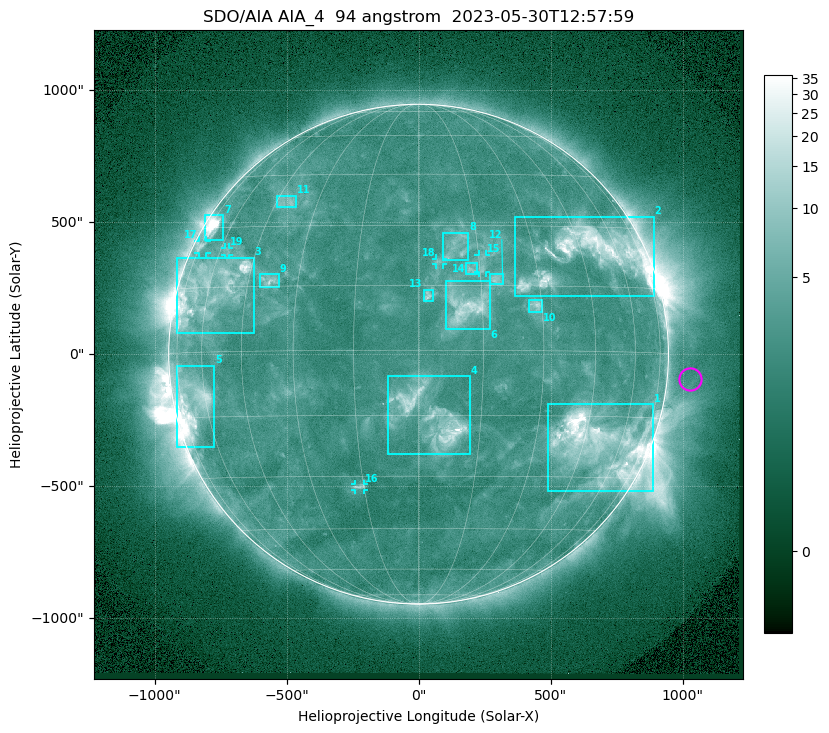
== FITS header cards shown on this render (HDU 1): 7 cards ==
TELESCOP= 'SDO/AIA '           / For AIA: SDO/AIA
INSTRUME= 'AIA_4   '           / For AIA: AIA_ATA1, AIA_ATA2, AIA_ATA3 or AIA_AT
WAVELNTH=                   94 / [angstrom] Wavelength
WAVEUNIT= 'angstrom'           / Wavelength unit: angstrom
DATE-OBS= '2023-05-30T12:57:59.122' / [ISO] Date when observation started; ISO 8
CTYPE1  = 'HPLN-TAN'           / CTYPE1: HPLN
CTYPE2  = 'HPLT-TAN'           / CTYPE2: HPLT

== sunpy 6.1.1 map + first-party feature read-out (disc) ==
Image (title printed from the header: SDO/AIA AIA_4  94 angstrom  2023-05-30T12:57:59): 1024 x 1024 px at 2.4 arcsec/px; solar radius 947 arcsec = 394 px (full disc in frame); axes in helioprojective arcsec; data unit not stated in the header (colour bar unlabelled)
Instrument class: DISC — disc imager (sunpy class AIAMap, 94 A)
Bright regions (active regions / flare kernels): reference = the median radial profile (limb darkening/brightening removed); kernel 9 px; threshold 5 sigma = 3.78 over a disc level ~2.53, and >= 1.15x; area >= 12 px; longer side >= 9 px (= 22 arcsec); searched inside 0.97 R_sun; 19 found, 19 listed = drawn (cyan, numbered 1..; 5 of them under ~33 arcsec drawn as corner ticks so the feature stays visible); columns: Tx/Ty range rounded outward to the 5 arcsec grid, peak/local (2 s.f.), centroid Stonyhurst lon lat
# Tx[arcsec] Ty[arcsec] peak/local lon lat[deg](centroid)
1 490..890 -520..-190 20 +51 -22
2 365..890 220..520 13 +48 +23
3 -915..-625 80..365 9.8 -59 +15
4 -120..195 -380..-85 12 +3 -16
5 -920..-775 -350..-40 12 -66 -11
6 105..270 95..275 6.6 +11 +10
7 -810..-740 435..525 15 -70 +30
8 90..190 355..460 3.3 +10 +24
9 -600..-530 255..305 4.6 -38 +16
10 420..470 160..210 4.8 +28 +10
11 -535..-465 560..600 3.4 -41 +37
12 265..320 265..305 4.4 +19 +17
13 20..55 200..245 4.5 +2 +13
14 180..220 305..345 3.6 +13 +19
15 225..255 310..380 3.4 +16 +20
16 -240..-205 -515..-490 3.5 -16 -33
17 -835..-805 385..430 3.5 -72 +25
18 65..90 340..365 2.9 +5 +21
19 -735..-715 375..405 2.7 -57 +24
Off-limb structures (1.02-1.3 R_sun): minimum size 162 px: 2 found; the strongest spans PA ~225..305 deg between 1.02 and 1.3 R_sun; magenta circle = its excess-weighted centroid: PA ~265 deg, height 1.09 R_sun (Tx ~1030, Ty ~-90 arcsec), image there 1.5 x the reference